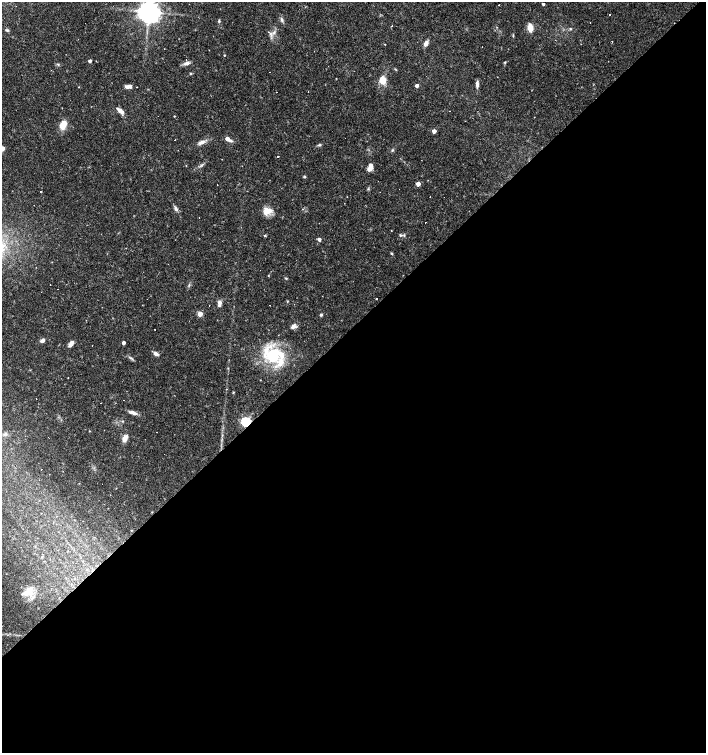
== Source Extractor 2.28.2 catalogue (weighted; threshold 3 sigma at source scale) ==
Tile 15 of 4 x 4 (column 3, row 4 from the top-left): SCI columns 3023-4429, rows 1-1502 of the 5979 x 6011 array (HDU 1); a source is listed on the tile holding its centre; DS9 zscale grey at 2 x 2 block average (1 PNG px = mean of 2 x 2 image px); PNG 708 x 755 px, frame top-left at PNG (2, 2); no overlay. Shown black and unused: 57% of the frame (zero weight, under 3 of 4 exposures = <1% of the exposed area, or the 3 px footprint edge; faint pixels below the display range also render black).
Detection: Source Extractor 2.28.2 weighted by HDU 2 'WHT'; one run over the whole footprint, this tile lists its part. Background 0.0165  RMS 0.0016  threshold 0.0072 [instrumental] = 3 sigma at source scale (4.5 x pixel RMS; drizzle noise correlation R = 1.50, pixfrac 1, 0.0396/0.0396 arcsec/px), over >= 5 px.
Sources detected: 107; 26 cosmic-ray / hot-pixel residue — not listed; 2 inside a brighter listed object's ellipse — not listed separately; the other 79 listed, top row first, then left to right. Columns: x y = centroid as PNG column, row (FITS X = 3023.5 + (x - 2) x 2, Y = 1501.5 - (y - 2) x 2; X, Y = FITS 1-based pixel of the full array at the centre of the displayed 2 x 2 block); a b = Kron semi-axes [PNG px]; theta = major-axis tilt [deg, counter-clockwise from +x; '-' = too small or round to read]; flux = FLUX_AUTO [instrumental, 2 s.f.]
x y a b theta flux
543 4 2 2 - 0.86
149 11 5 5 - 410
282 20 6 3 -85 0.77
219 21 4 3 - 0.41
85 23 2 2 - 0.7
530 28 8 5 -84 3.3
570 29 3 3 - 0.41
7 30 5 3 - 0.51
269 32 6 2 -44 0.85
274 33 5 3 - 0.79
513 35 5 2 - 0.33
426 43 6 4 59 1.9
209 50 2 2 - 0.44
224 55 2 2 - 0.29
90 61 3 2 - 1.2
505 62 3 2 - 0.42
187 63 8 5 13 1.3
58 64 4 3 - 0.38
191 73 3 3 - 0.34
382 80 9 6 -85 3.9
477 84 8 3 -89 1.2
417 85 3 3 - 1.6
128 86 8 4 4 2.1
79 87 2 2 - 0.15
120 110 9 4 -33 1.8
174 116 3 2 - 0.23
63 125 8 5 68 5.7
434 131 3 3 - 3.1
345 138 2 2 - 0.28
228 139 6 3 -29 3.5
202 142 11 4 24 1.7
319 145 5 3 - 0.51
2 148 3 3 - 5.2
392 150 3 3 - 0.38
278 157 2 2 - 1.5
186 165 2 2 - 0.17
201 165 4 3 - 0.45
370 167 8 4 69 3.1
304 177 4 3 - 0.41
418 184 3 3 - 3.3
217 185 2 2 - 0.67
399 189 2 2 - 0.39
430 196 2 2 - 0.75
176 208 7 4 -59 0.96
303 209 2 2 - 0.2
266 212 12 9 82 3.4
199 218 2 2 - 0.74
401 235 4 3 - 0.62
265 236 3 3 - 0.37
319 239 3 3 - 1.5
392 253 4 3 - 0.37
260 270 2 2 - 1.3
286 278 4 2 - 0.35
189 285 4 2 - 0.39
147 299 2 2 - 1.6
377 299 2 2 - 0.41
219 303 7 4 82 1.5
200 314 3 3 - 6.1
321 315 3 3 - 0.6
293 326 8 5 19 1.3
155 329 2 2 - 0.42
42 340 6 4 32 1.2
72 342 5 5 - 1.3
123 343 2 2 - 1.5
92 345 2 2 - 0.31
156 354 7 5 -45 1.1
274 355 28 20 -10 20
68 378 2 2 - 0.17
260 380 2 2 - 0.14
233 392 3 2 - 0.28
123 400 2 2 - 0.24
133 413 11 4 -20 1.6
122 421 3 3 - 0.37
246 421 4 3 - 43
89 431 2 2 - 0.21
5 434 4 4 - 0.75
124 438 7 5 64 2.9
41 469 2 2 - 0.34
28 591 15 8 46 4.8
Overlapping masked pixels (flux is a lower limit): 1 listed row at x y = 246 421
Isophote crosses this tile's border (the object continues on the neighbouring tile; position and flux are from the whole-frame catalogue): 2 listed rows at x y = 149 11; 2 148
Diffuse or blended objects may show on this block-average render without a row.